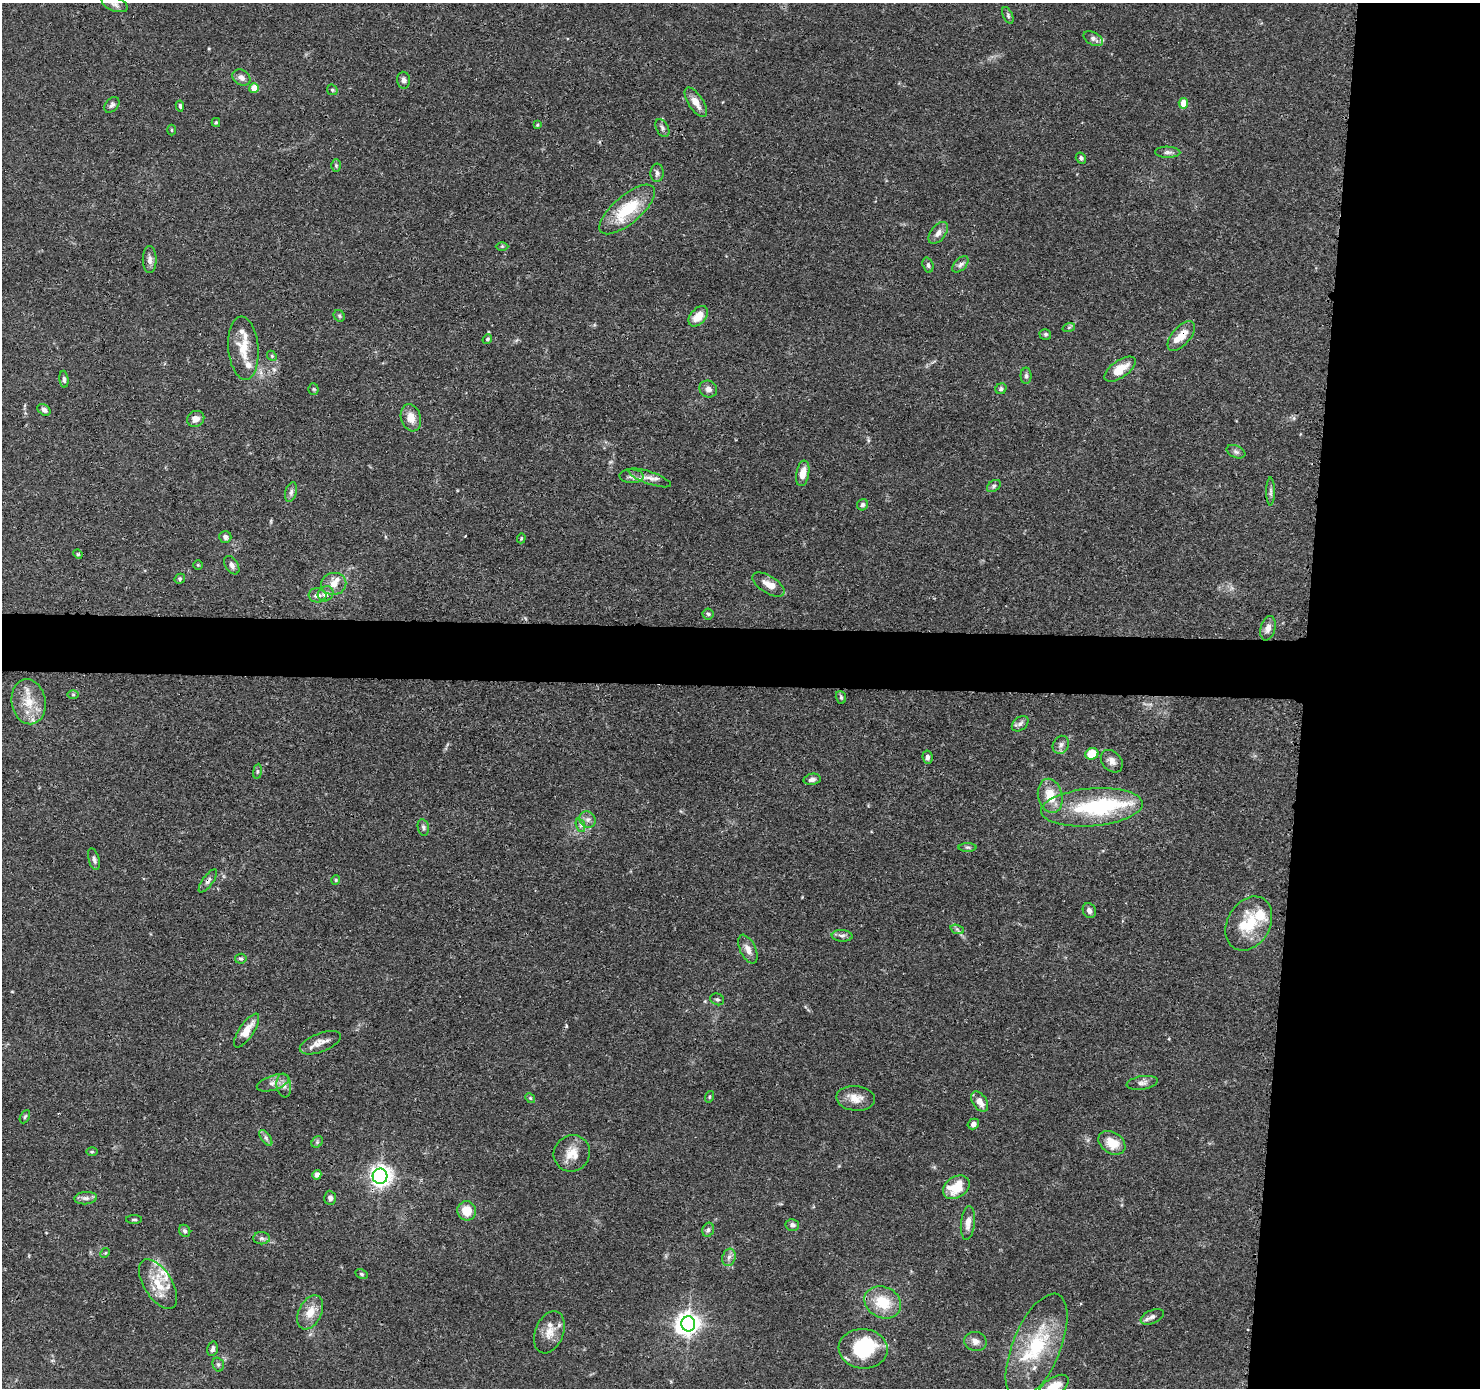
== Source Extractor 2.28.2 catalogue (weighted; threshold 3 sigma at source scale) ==
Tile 6 of 3 x 3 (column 3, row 2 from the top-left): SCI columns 2964-4441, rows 1490-2875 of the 4446 x 4459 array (HDU 1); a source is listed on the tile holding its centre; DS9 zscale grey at full resolution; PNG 1482 x 1390 px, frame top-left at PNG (2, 3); each listed source drawn as its Kron ellipse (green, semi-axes under 4 px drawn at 4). Shown black and unused: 16% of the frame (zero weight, under 3 of 4 exposures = <1% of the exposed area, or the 3 px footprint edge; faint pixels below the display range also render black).
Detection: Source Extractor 2.28.2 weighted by HDU 2 'WHT'; one run over the whole footprint, this tile lists its part. Background 0.0688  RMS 0.0033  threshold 0.015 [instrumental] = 3 sigma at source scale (4.5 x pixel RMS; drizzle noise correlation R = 1.50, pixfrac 1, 0.05/0.05 arcsec/px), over >= 5 px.
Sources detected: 148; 4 inside a brighter object's white glare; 1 cosmic-ray / hot-pixel residue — neither listed nor drawn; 12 inside a brighter listed object's ellipse — not listed separately; the other 131 listed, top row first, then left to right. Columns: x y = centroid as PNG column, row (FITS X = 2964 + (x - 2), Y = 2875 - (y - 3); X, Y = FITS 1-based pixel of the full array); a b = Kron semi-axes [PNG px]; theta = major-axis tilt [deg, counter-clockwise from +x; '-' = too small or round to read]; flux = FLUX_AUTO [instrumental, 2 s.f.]
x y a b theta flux
115 4 13 7 -19 1.6
1008 15 9 5 -66 0.74
1093 39 10 6 -29 1.2
241 77 9 7 -34 1.7
404 80 8 6 -85 1.3
254 88 5 4 - 6.2
332 90 6 5 - 0.49
696 102 17 7 -57 3.5
1183 103 5 4 - 5.2
112 105 9 6 49 1
180 106 5 4 - 0.68
216 122 4 4 - 0.41
537 125 4 4 - 0.31
662 128 10 6 -62 0.99
171 130 5 3 - 0.37
1168 152 12 5 -1 1.1
1081 158 6 5 - 0.69
336 165 6 5 - 0.54
657 173 9 6 86 1.1
627 209 34 14 40 15
938 233 13 7 53 2.1
502 246 6 4 0 0.42
150 260 13 7 -90 1.7
960 264 10 6 45 1.2
928 265 7 5 -72 0.88
339 316 6 5 - 0.57
698 316 12 7 48 5.2
1069 327 6 4 19 0.52
1045 334 6 5 - 0.63
1181 336 18 9 49 4.7
487 339 5 4 - 0.56
243 348 31 15 -85 7.6
272 356 5 4 - 0.45
1120 369 18 8 35 6
1026 376 8 5 89 0.88
64 379 8 4 -85 0.82
313 389 5 5 - 0.49
708 389 9 8 - 1.6
1001 389 6 5 - 0.67
44 410 7 5 -36 1.2
411 418 14 9 -73 3.7
196 419 9 7 32 2.2
1236 452 10 6 -22 1
803 473 13 6 80 3.8
631 476 12 7 -3 1.6
650 478 22 6 -19 2.4
994 486 8 5 37 0.76
291 492 10 5 74 1.1
1271 492 14 4 90 0.98
863 505 6 5 - 0.78
225 537 6 6 - 1.2
521 538 5 4 - 0.39
78 554 5 4 - 0.38
198 565 5 4 - 0.4
232 565 10 6 -57 1.4
180 579 5 5 - 0.53
334 584 12 11 - 3.2
768 584 18 8 -32 3.3
325 594 8 7 - 2
317 595 9 7 -5 1.9
708 614 5 5 - 0.59
1268 628 12 7 75 2.1
73 695 6 4 -1 0.4
841 697 6 5 - 0.53
29 702 22 17 -81 7.8
1020 724 9 6 39 1.2
1061 745 9 7 60 1.3
1092 754 6 6 - 7.8
927 757 7 5 -82 1.1
1112 761 12 9 -48 2.2
257 771 7 4 82 0.52
812 779 8 5 12 1.3
1050 796 17 12 -76 6.9
1092 807 51 19 5 25
588 820 8 7 - 1.6
580 825 7 4 -71 0.81
423 827 8 5 -79 0.88
968 847 9 4 0 0.7
94 859 11 5 -74 1.1
336 880 4 4 - 0.38
208 881 14 5 54 1.2
1089 911 8 6 -64 1.4
1249 923 28 21 60 14
957 929 7 4 -20 0.61
842 936 10 6 -4 1.1
748 949 15 7 -64 2.5
241 959 6 5 - 0.57
717 999 7 5 -22 0.73
247 1031 20 7 56 4.7
320 1043 22 9 21 3.2
273 1083 17 7 18 2.3
1142 1083 15 6 8 1.5
284 1086 12 7 -82 1.7
709 1097 6 4 73 0.48
530 1098 5 4 - 0.44
856 1098 19 12 -5 4.1
980 1102 11 7 -55 3
25 1117 7 4 62 0.57
973 1124 6 5 - 1.4
266 1138 9 4 -55 0.91
317 1142 6 5 - 0.62
1112 1143 15 10 -34 5.9
92 1152 6 4 1 0.37
572 1153 19 17 43 5.3
317 1175 5 4 - 2
380 1176 7 7 - 170
956 1187 14 10 34 9.2
86 1198 11 6 5 1.4
330 1198 7 6 - 1.3
467 1211 10 9 - 5.9
134 1220 8 3 0 0.48
968 1223 17 7 83 2.7
792 1225 6 6 - 1.1
708 1230 7 5 74 0.92
185 1231 6 5 - 0.8
261 1238 8 6 -1 0.95
105 1253 5 4 - 0.41
729 1257 9 6 73 1.4
362 1274 6 4 -27 0.53
158 1284 28 14 -58 8.5
883 1302 19 15 -27 10
310 1312 18 11 64 4.7
1152 1317 12 6 24 1.4
688 1324 7 7 - 240
549 1332 22 14 68 4.7
975 1341 11 9 -12 2
1036 1346 56 24 67 24
212 1349 7 5 76 0.96
863 1349 24 20 -5 19
218 1364 7 5 -74 0.76
1053 1387 18 9 35 7
Overlapping masked pixels (flux is a lower limit): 2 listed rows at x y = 1181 336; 208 881
Isophote crosses this tile's border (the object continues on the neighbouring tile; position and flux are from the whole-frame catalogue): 1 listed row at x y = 1053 1387